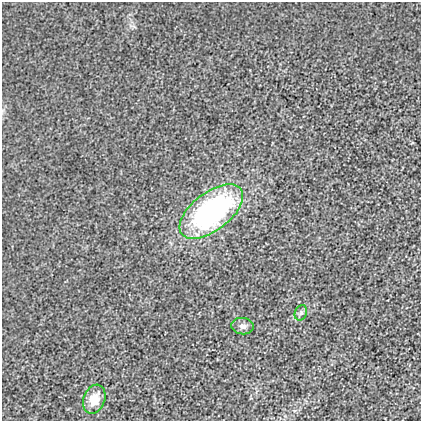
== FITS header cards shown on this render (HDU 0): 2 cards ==
NAXIS1  =                  419
NAXIS2  =                  419

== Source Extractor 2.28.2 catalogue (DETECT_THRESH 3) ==
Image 419 x 419 px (HDU 0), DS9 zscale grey, 1 PNG px = 1 image px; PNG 423 x 423 px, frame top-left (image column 1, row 419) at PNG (2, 2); each listed source drawn as its Kron ellipse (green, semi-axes under 4 px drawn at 4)
Background 0.00219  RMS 0.013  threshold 0.0398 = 3 sigma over >= 5 px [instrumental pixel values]
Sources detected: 4; all 4 listed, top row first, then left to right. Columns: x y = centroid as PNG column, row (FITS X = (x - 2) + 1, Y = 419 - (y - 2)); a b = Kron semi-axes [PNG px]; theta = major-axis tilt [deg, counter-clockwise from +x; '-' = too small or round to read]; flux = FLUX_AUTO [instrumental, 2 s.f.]
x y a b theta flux
211 211 37 19 37 200
301 313 8 6 69 2.4
243 326 11 8 -6 4.3
94 399 15 10 68 16